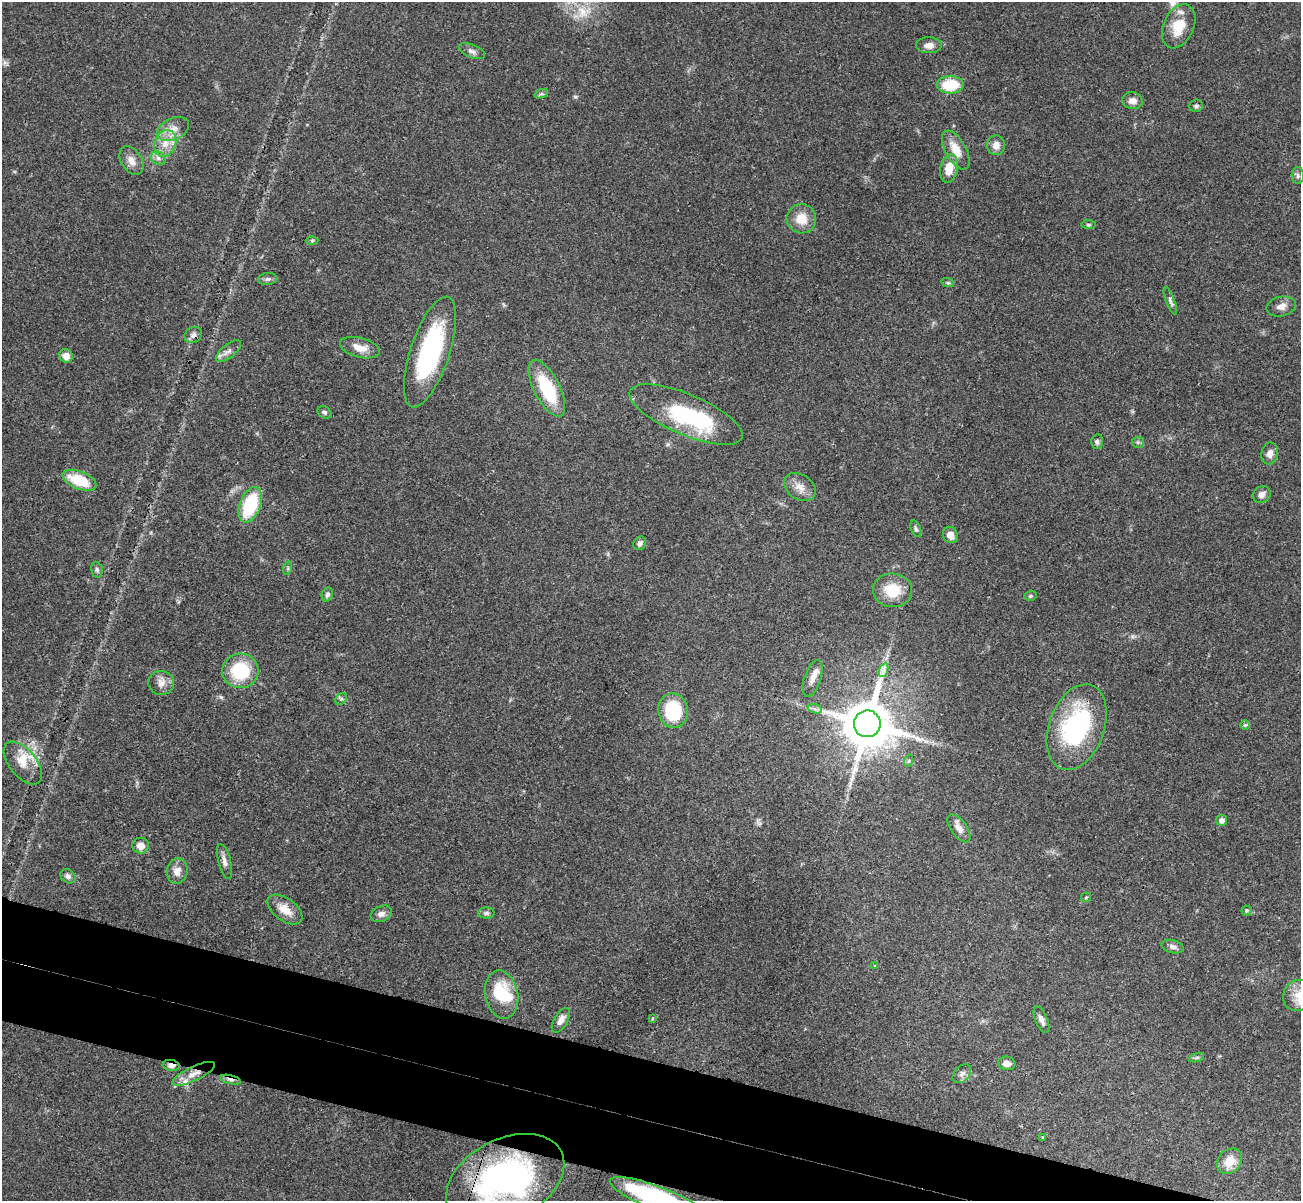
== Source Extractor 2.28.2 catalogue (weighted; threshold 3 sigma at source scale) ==
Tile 6 of 4 x 4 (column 2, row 2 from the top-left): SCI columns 1323-2621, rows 2709-3907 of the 5240 x 5291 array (HDU 1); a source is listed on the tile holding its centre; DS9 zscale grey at full resolution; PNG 1303 x 1203 px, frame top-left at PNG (2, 2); each listed source drawn as its Kron ellipse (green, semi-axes under 4 px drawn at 4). Shown black and unused: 8% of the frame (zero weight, under 3 of 4 exposures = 6% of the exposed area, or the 3 px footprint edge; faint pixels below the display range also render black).
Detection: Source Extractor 2.28.2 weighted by HDU 2 'WHT'; one run over the whole footprint, this tile lists its part. Background 0.0482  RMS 0.0052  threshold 0.0236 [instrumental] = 3 sigma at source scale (4.5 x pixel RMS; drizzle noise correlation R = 1.50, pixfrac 1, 0.05/0.05 arcsec/px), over >= 5 px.
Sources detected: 91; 2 inside a brighter object's white glare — neither listed nor drawn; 4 inside a brighter listed object's ellipse — not listed separately; the other 85 listed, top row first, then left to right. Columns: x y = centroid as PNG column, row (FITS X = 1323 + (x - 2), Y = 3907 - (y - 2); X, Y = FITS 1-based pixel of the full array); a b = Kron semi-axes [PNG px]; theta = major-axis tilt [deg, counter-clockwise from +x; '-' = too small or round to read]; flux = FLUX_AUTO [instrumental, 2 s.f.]
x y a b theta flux
1179 26 23 15 65 13
929 45 13 8 0 3.3
472 51 14 6 -22 2.2
950 85 13 8 0 19
541 94 7 4 18 1
1132 101 10 8 -9 3.6
1196 106 7 6 - 1.2
173 129 17 10 24 5.8
165 143 13 10 66 6.7
996 145 10 9 - 3.7
956 150 21 10 -61 8.8
158 158 8 6 -29 1.8
131 161 15 10 -57 4.5
949 168 14 8 78 8.5
1298 175 8 6 -88 1.4
801 219 15 14 - 8.2
1089 225 7 4 -7 0.83
312 240 6 4 1 0.76
268 279 10 6 7 1.5
948 283 6 4 -18 0.79
1170 301 15 4 -69 1.5
1281 306 15 9 13 3.8
193 335 9 7 34 2.5
360 348 20 9 -14 6.5
228 351 15 6 39 2.9
430 352 58 19 72 69
66 356 7 6 - 4.2
547 388 31 13 -63 30
324 412 7 5 -32 1.1
686 414 61 20 -23 54
1097 442 7 6 - 1.5
1138 442 6 5 - 1.1
1270 454 11 8 81 3.1
79 480 18 9 -21 18
800 487 17 12 -33 5.6
1262 494 9 8 - 2.9
250 505 18 10 69 32
916 529 9 5 -69 1.2
950 535 8 7 - 4
640 543 7 6 - 1.8
288 568 7 4 72 0.87
97 570 8 5 -75 1.3
893 590 20 17 -5 15
327 595 7 5 69 1.9
1030 596 6 5 - 0.97
884 670 7 4 71 1.8
240 671 18 17 - 26
813 679 19 8 71 4.2
161 683 13 12 - 4.2
341 699 7 5 45 1.2
815 709 7 4 -18 1.5
673 710 17 15 -80 28
867 724 13 13 - 3000
1245 725 5 5 - 0.68
1077 727 44 27 70 70
908 761 6 4 70 0.75
23 763 25 13 -50 9.2
1222 820 5 5 - 2.4
959 828 16 8 -54 4.2
141 846 8 8 - 5
224 861 18 6 -75 2.9
177 871 12 10 81 4.3
68 876 8 6 -39 1.7
1086 897 5 5 - 0.64
285 910 20 11 -36 7.3
1247 911 5 5 - 0.82
486 913 8 5 0 1.3
381 914 11 7 23 2.5
1173 947 11 6 -15 2.1
875 966 4 4 - 0.43
501 994 24 16 -78 21
1298 995 16 15 - 8.1
652 1019 3 3 - 1.4
561 1020 14 6 59 3.6
1041 1020 14 6 -67 2.7
1196 1058 8 3 19 0.83
1007 1063 9 6 -6 3.7
171 1065 8 5 -8 3.4
194 1074 23 7 25 5.9
962 1074 11 7 46 2.3
230 1080 10 4 -14 1.9
1043 1137 3 3 - 1.3
1230 1161 14 11 44 8.1
505 1180 63 40 27 140
657 1198 50 11 -21 93
Overlapping masked pixels (flux is a lower limit): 6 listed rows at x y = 193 335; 171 1065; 194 1074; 230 1080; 505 1180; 657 1198
Isophote crosses this tile's border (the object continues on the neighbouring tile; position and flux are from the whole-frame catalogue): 3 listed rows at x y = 1298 995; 505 1180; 657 1198